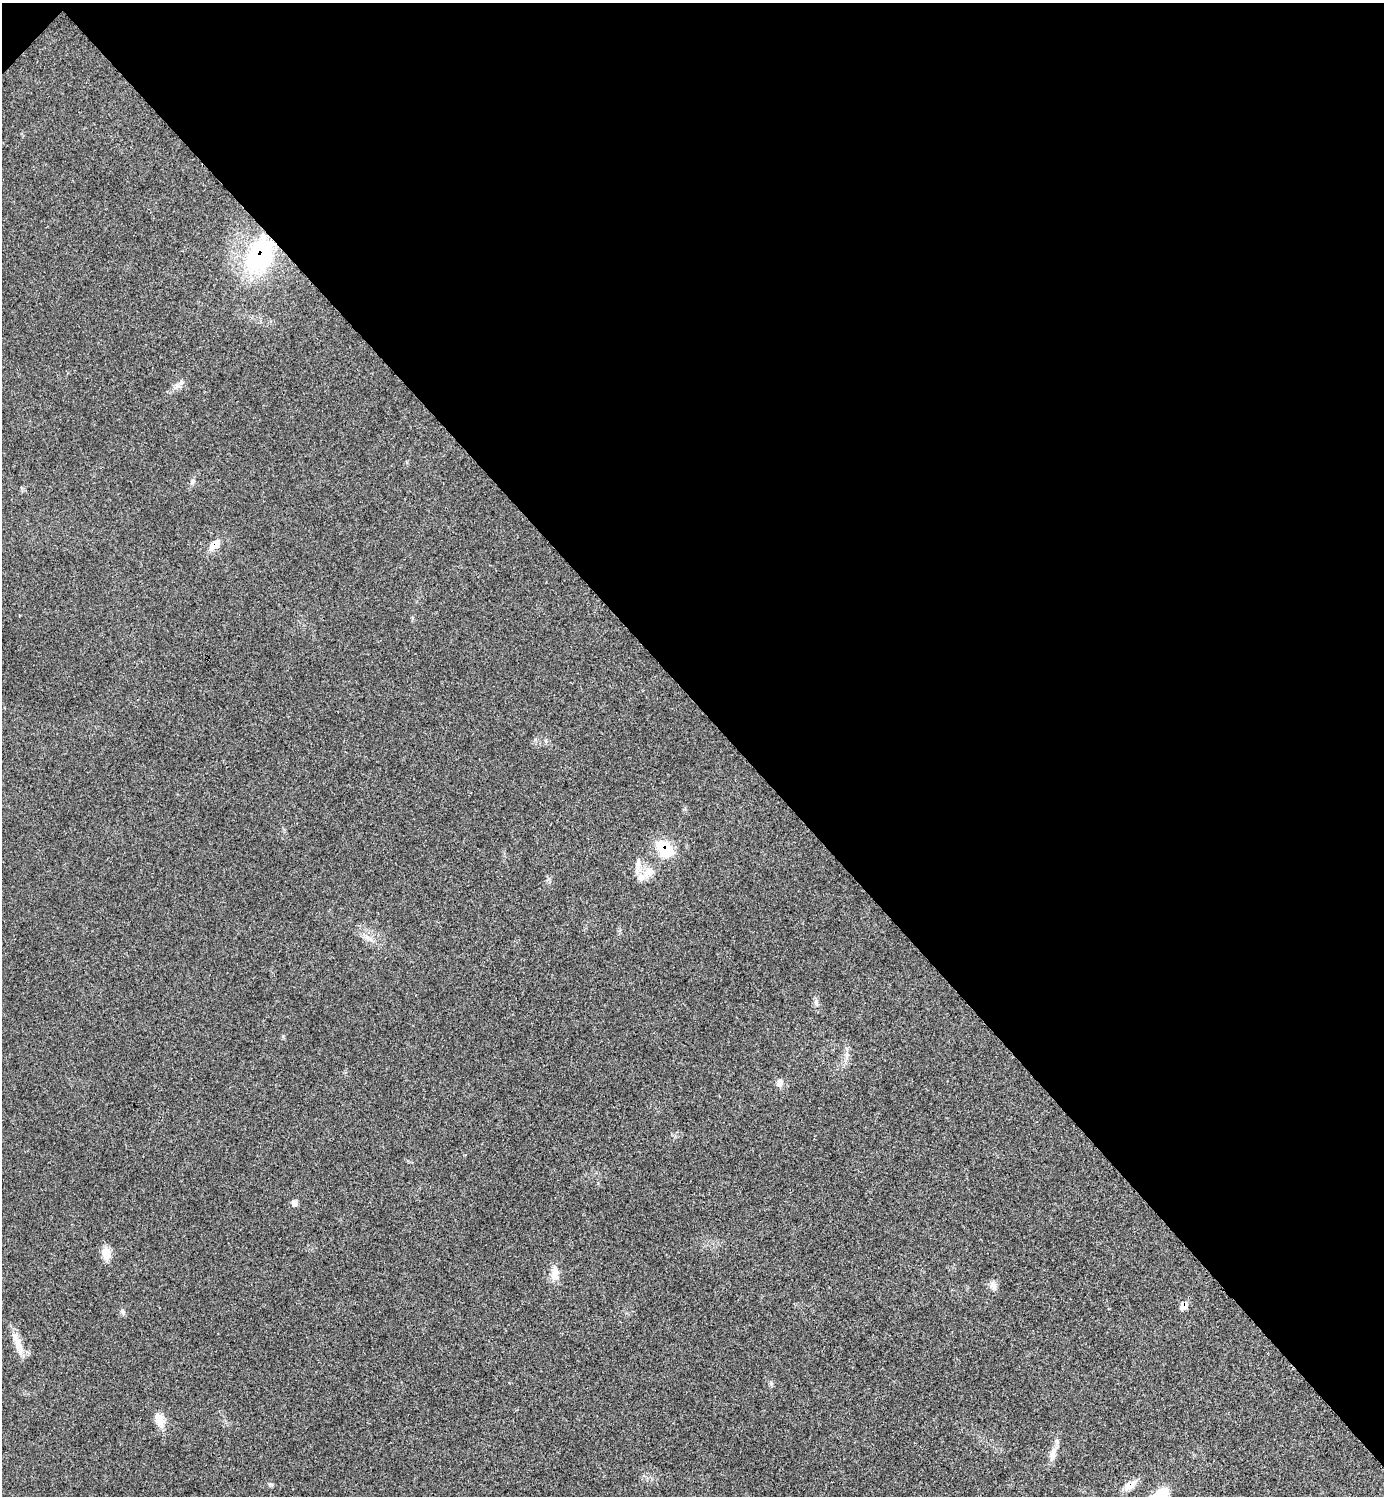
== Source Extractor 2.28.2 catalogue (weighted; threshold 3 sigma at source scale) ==
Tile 3 of 4 x 4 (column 3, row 1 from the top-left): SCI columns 2924-4305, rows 4491-5984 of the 5987 x 5987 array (HDU 1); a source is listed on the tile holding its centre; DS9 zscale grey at full resolution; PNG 1386 x 1498 px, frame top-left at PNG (2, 3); no overlay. Shown black and unused: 47% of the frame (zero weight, under 3 of 4 exposures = <1% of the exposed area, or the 3 px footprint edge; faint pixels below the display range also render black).
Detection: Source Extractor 2.28.2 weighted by HDU 2 'WHT'; one run over the whole footprint, this tile lists its part. Background 0.0192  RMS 0.004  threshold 0.0181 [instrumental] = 3 sigma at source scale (4.5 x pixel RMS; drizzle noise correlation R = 1.50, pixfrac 1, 0.05/0.05 arcsec/px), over >= 5 px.
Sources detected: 22; all 22 listed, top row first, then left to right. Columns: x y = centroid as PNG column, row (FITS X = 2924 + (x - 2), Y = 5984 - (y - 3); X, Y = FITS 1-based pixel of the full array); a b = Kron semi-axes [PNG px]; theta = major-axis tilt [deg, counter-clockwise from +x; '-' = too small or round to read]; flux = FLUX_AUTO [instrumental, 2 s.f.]
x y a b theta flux
259 255 39 25 68 49
178 385 16 7 34 2.3
192 482 9 5 63 0.99
214 545 17 9 45 3.9
664 849 20 14 -42 13
638 864 11 9 70 2.6
642 877 30 8 31 4.6
370 938 14 6 -34 2.3
816 1002 10 5 -75 1.3
847 1055 13 5 85 2
780 1082 10 9 - 2
295 1203 9 7 77 1.5
106 1253 15 11 -86 4.4
554 1274 21 11 -90 4.2
993 1285 12 8 -57 2.1
1184 1306 10 9 - 2.8
123 1311 10 6 -64 1
17 1342 25 10 -60 5.5
159 1420 19 11 -68 5.1
1053 1453 18 8 79 3.6
271 1484 7 4 -18 0.64
1130 1485 18 9 31 4.4
Overlapping masked pixels (flux is a lower limit): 5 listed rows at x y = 259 255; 214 545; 664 849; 1184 1306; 1130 1485
Unlisted compact peaks at least as high as the median listed source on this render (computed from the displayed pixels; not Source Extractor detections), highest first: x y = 771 1383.